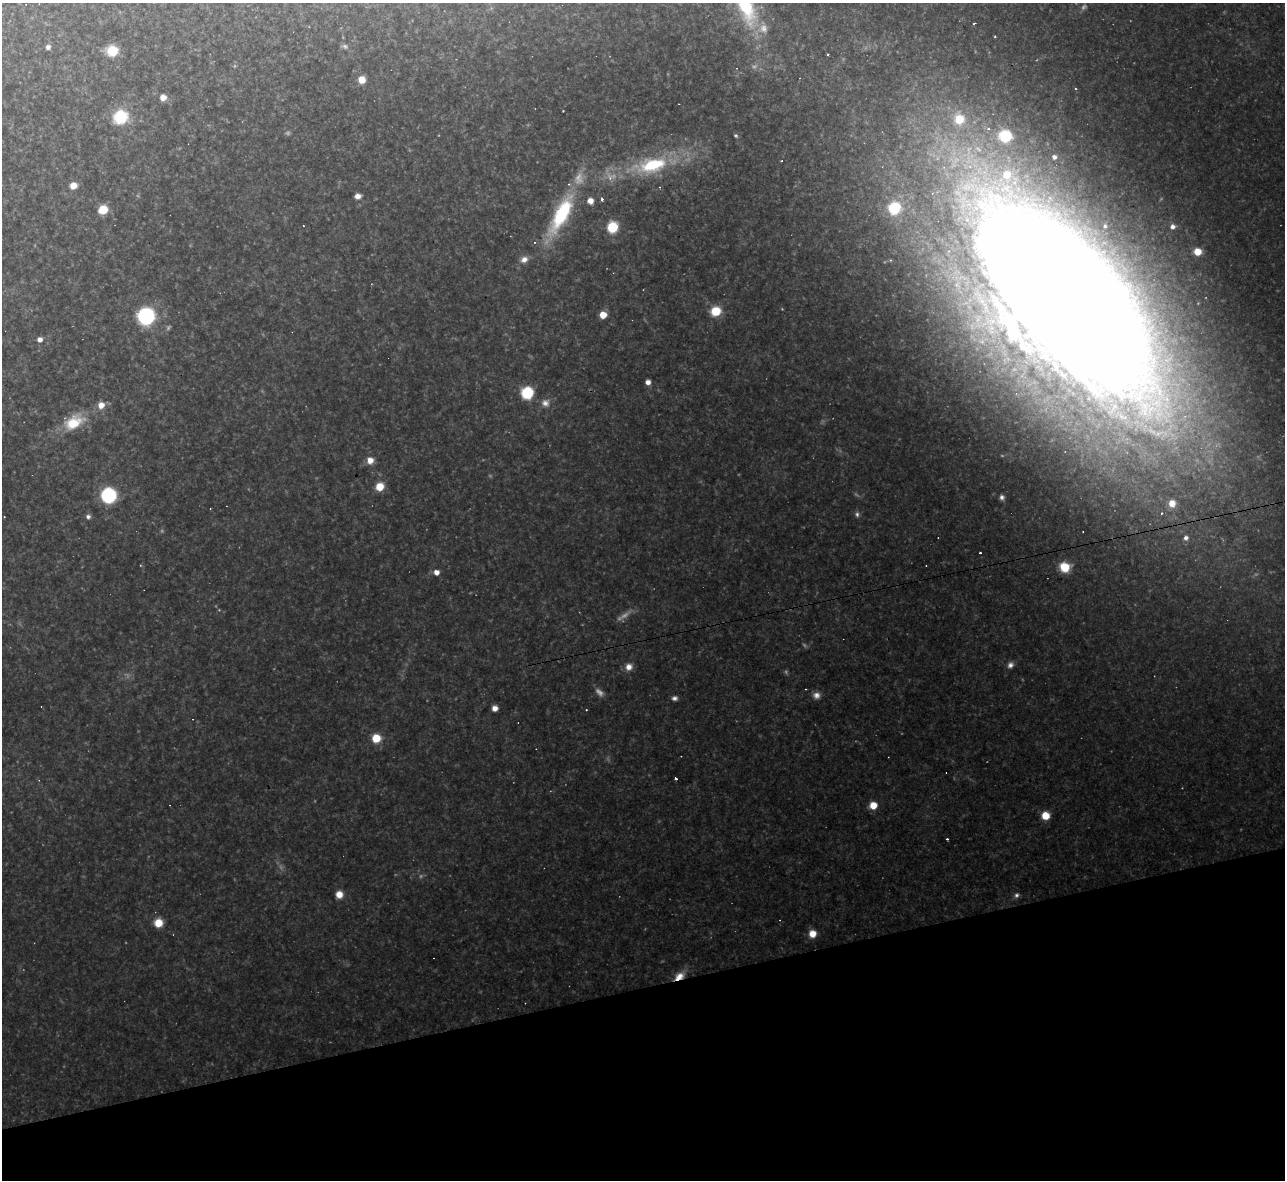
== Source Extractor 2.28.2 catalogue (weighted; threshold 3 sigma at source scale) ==
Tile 14 of 4 x 4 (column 2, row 4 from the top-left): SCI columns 1284-2566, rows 142-1319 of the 5132 x 5115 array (HDU 1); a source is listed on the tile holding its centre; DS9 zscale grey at full resolution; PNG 1287 x 1182 px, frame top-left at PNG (2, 3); no overlay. Shown black and unused: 16% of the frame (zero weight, under 2 of 3 exposures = <1% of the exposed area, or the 3 px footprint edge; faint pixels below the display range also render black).
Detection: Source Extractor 2.28.2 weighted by HDU 2 'WHT'; one run over the whole footprint, this tile lists its part. Background 0.175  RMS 0.015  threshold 0.0657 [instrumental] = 3 sigma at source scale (4.5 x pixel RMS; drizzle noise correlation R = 1.50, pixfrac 1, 0.05/0.05 arcsec/px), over >= 5 px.
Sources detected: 85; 14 too faint to see at this stretch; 5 cosmic-ray / hot-pixel residue — not listed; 1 inside a brighter listed object's ellipse — not listed separately; the other 65 listed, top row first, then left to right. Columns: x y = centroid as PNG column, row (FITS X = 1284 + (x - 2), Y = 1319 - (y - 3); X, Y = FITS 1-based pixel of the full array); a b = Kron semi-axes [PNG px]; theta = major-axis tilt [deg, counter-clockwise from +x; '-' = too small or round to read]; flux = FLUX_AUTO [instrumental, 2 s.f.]
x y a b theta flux
745 4 58 19 -68 170
995 36 3 2 - 2.4
48 47 6 5 - 5.7
112 51 8 7 - 62
828 55 3 3 - 3.8
362 80 6 6 - 22
163 97 6 6 - 13
563 111 2 2 - 1.2
120 117 10 9 - 89
959 119 11 11 - 37
988 129 3 3 - 3.2
736 136 5 4 - 2.3
1005 136 8 8 - 80
1054 157 5 4 - 5.7
652 165 43 19 12 120
73 186 7 6 - 17
358 196 7 6 - 9
602 199 3 2 - 3.6
590 201 5 5 - 14
894 208 7 7 - 100
103 210 8 7 - 38
561 214 49 14 63 140
1105 226 7 6 - 4.3
612 227 7 6 - 90
1172 227 6 6 - 6.2
1197 252 6 6 - 22
524 259 9 7 29 10
1064 304 144 63 -50 14000
716 311 7 7 - 52
603 315 5 5 - 33
146 316 9 9 - 310
40 339 5 5 - 7.9
648 382 5 5 - 8.9
527 393 7 7 - 130
545 403 12 11 - 12
101 405 8 8 - 15
74 422 26 16 30 55
370 460 7 7 - 15
379 487 7 6 - 33
108 495 8 8 - 250
1002 497 7 6 - 5.2
1172 503 8 8 - 18
1162 513 3 3 - 1.7
857 514 7 6 - 4.4
88 517 6 5 - 5
1186 538 6 6 - 5.6
980 553 2 2 - 1.8
1065 567 10 9 - 34
436 572 6 5 - 11
1010 665 9 7 52 7.1
629 667 9 9 - 12
805 689 3 2 - 1.2
816 695 9 8 - 9.1
674 698 7 6 - 5.5
495 708 5 5 - 12
376 738 7 7 - 36
676 779 3 3 - 5.3
873 805 6 6 - 25
1045 816 6 6 - 33
947 839 3 3 - 2.7
339 894 7 7 - 16
1016 895 7 6 - 4.8
158 923 8 7 - 28
812 934 7 7 - 19
679 976 14 8 31 19
Overlapping masked pixels (flux is a lower limit): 2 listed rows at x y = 1064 304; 679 976
Isophote crosses this tile's border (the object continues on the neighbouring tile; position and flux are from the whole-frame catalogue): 1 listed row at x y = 745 4